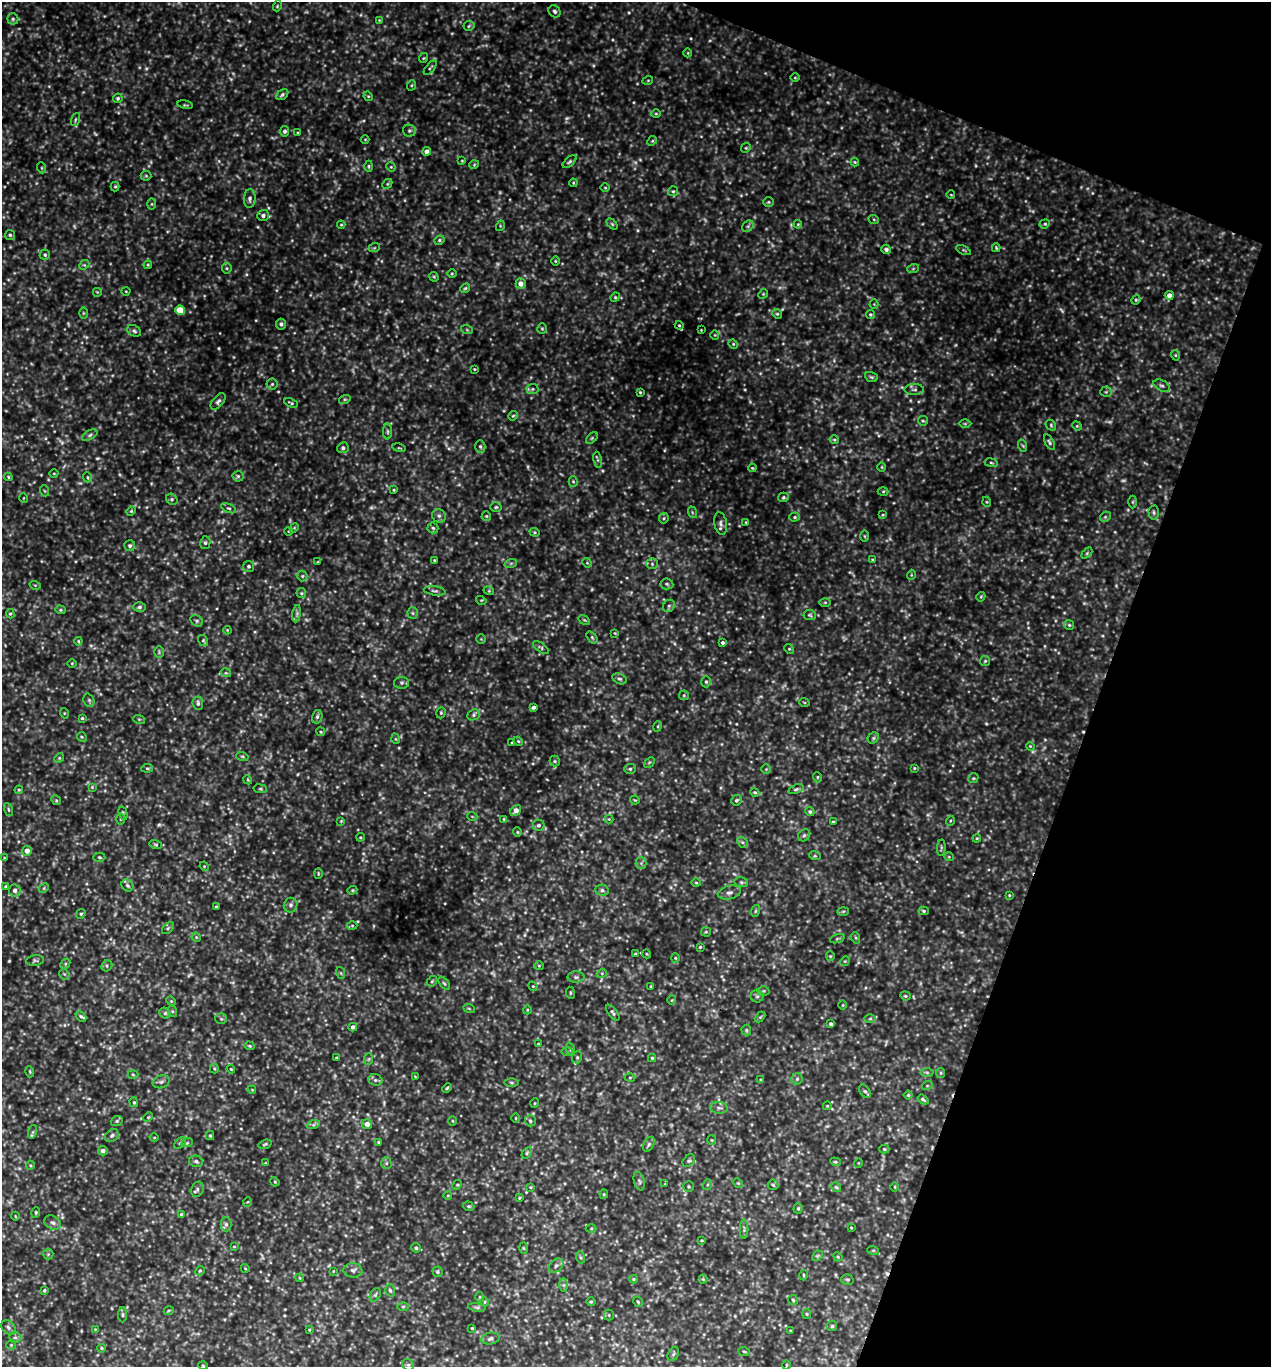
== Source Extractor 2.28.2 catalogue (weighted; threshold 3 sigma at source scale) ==
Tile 8 of 4 x 4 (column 4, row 2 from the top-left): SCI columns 4103-5371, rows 2762-4126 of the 5508 x 5497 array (HDU 1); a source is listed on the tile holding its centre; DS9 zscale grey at full resolution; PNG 1273 x 1369 px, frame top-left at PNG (2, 2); each listed source drawn as its Kron ellipse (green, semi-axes under 4 px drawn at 4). Shown black and unused: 18% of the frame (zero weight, under 3 of 5 exposures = <1% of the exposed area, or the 3 px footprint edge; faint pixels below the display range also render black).
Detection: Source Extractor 2.28.2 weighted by HDU 2 'WHT'; one run over the whole footprint, this tile lists its part. Background 0.632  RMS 0.11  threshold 0.477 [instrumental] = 3 sigma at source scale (4.5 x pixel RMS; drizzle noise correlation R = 1.50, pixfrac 1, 0.05/0.05 arcsec/px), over >= 5 px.
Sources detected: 472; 17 too faint to see at this stretch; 3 cosmic-ray / hot-pixel residue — neither listed nor drawn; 3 inside a brighter listed object's ellipse — not listed separately; the other 449 listed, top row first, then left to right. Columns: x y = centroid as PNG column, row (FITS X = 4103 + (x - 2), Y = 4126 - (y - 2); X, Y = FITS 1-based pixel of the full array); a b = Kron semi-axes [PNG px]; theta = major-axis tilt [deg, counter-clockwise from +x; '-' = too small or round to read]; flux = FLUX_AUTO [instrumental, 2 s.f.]
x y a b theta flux
277 6 5 3 - 11
555 11 6 5 - 23
13 19 5 5 - 20
379 20 3 3 - 7.8
469 26 5 5 - 16
688 53 4 3 - 8.2
423 58 5 3 - 9.9
430 68 8 3 50 14
795 78 4 3 - 8.4
648 80 5 3 - 9.6
412 85 5 3 - 11
282 95 7 4 39 22
368 96 5 4 - 11
118 98 5 4 - 18
185 105 8 3 -11 13
656 114 5 3 - 11
75 120 7 3 71 14
284 131 5 4 - 26
409 131 6 6 - 23
298 133 4 3 - 9.6
365 139 4 3 - 8
652 141 5 4 - 13
746 148 5 4 - 13
427 151 4 4 - 58
462 161 4 3 - 9.3
570 162 8 4 41 23
855 162 4 4 - 11
474 165 5 3 - 10
369 166 6 4 90 15
391 167 5 4 - 11
42 168 5 3 - 12
146 176 5 5 - 14
573 183 4 3 - 9.5
387 184 5 4 - 16
115 187 5 4 - 14
605 188 4 3 - 9.5
673 191 5 5 - 17
951 195 4 2 - 8.3
250 199 9 6 86 36
768 202 5 4 - 14
152 204 5 3 - 12
263 215 6 5 - 30
874 220 5 3 - 12
612 224 6 4 -45 15
798 224 4 3 - 9.9
1045 224 5 4 - 17
341 225 4 4 - 11
500 226 5 3 - 11
748 226 6 5 - 21
10 235 5 5 - 17
439 240 5 4 - 16
374 248 6 3 18 12
996 248 4 3 - 11
886 249 5 4 - 36
963 250 8 3 -26 16
45 255 5 5 - 18
555 261 5 3 - 9.6
84 265 5 4 - 15
148 265 4 4 - 11
227 268 5 5 - 16
913 269 6 4 19 13
452 273 5 3 - 10
434 277 5 4 - 12
521 284 5 5 - 77
465 288 5 4 - 15
126 291 4 3 - 8.9
97 292 5 5 - 12
763 294 5 4 - 13
1169 295 4 4 - 66
615 297 5 4 - 13
1136 300 5 4 - 13
874 304 4 4 - 10
180 310 5 4 - 360
83 313 6 4 90 14
777 314 5 4 - 15
870 315 4 4 - 17
281 324 5 5 - 30
679 325 4 4 - 11
542 329 5 4 - 15
467 330 6 4 -19 13
701 330 2 2 - 6.6
134 331 7 5 -30 24
715 335 5 3 - 8.3
733 344 5 4 - 13
1175 355 5 3 - 11
474 369 3 3 - 8.8
871 377 6 5 - 17
272 384 5 5 - 17
1162 386 9 5 -27 26
532 389 6 5 - 20
914 390 9 5 0 31
640 392 3 3 - 12
1106 392 5 5 - 16
345 399 6 4 17 16
218 401 10 5 50 29
291 403 7 3 -26 16
513 416 5 4 - 12
923 421 5 4 - 15
965 424 6 4 0 15
1051 425 6 4 -49 16
1077 426 5 4 - 13
387 432 8 4 -90 19
90 435 8 4 28 23
592 438 7 4 45 17
834 440 4 4 - 12
1050 442 8 4 -62 23
480 446 6 5 - 20
1023 446 6 4 -71 15
343 448 6 5 - 28
399 448 7 3 -12 11
598 460 8 4 -80 20
991 463 7 3 -9 15
882 467 5 3 - 9.9
752 468 4 3 - 9.8
54 473 4 3 - 9.1
238 476 5 5 - 19
8 477 4 3 - 11
87 477 5 3 - 11
573 481 5 4 - 13
394 490 4 3 - 9.7
45 491 5 3 - 10
883 491 5 3 - 13
783 497 5 4 - 16
23 498 5 3 - 9.3
172 499 6 5 - 21
987 502 5 3 - 11
1132 502 6 4 90 15
496 507 5 4 - 16
229 508 8 4 -25 18
131 511 5 4 - 13
692 512 6 3 -72 13
1154 512 7 5 -88 22
883 515 4 4 - 11
439 516 7 6 - 33
486 516 5 4 - 14
795 517 5 4 - 14
1105 517 6 4 45 18
664 518 5 5 - 15
746 522 4 2 - 8
721 524 11 6 -79 39
294 528 5 4 - 10
433 528 5 5 - 18
289 531 4 3 - 8.1
535 532 5 4 - 13
864 536 5 3 - 11
205 543 6 5 - 22
130 546 5 5 - 24
1087 553 6 4 46 15
872 559 4 3 - 8.2
435 560 3 3 - 13
318 562 3 3 - 8.9
511 563 6 4 19 16
587 563 5 4 - 13
652 564 5 5 - 22
249 566 5 5 - 20
911 575 5 3 - 9.4
302 576 5 5 - 18
667 584 6 5 - 19
35 585 6 3 -18 11
435 591 11 4 -8 26
489 591 5 3 - 10
301 593 5 4 - 14
981 597 5 4 - 13
481 600 5 3 - 10
825 602 6 4 0 14
669 606 6 5 - 22
139 607 6 5 - 22
60 610 5 4 - 15
413 613 5 5 - 18
10 614 5 4 - 14
297 614 9 4 81 26
810 615 6 5 - 17
584 620 6 4 -33 15
197 621 7 5 -37 20
1069 625 5 5 - 15
227 630 4 3 - 9.7
615 633 3 3 - 8.4
592 637 7 4 -54 16
481 639 4 4 - 10
203 640 6 4 -56 14
78 641 4 4 - 11
722 643 3 3 - 21
541 648 9 4 -37 21
789 649 5 4 - 13
159 652 5 5 - 17
985 661 5 5 - 16
72 663 4 3 - 9.3
226 673 5 3 - 13
619 679 8 5 -25 24
706 682 5 5 - 20
402 683 7 6 - 25
684 695 5 5 - 14
89 700 7 5 -69 21
804 702 5 3 - 9.6
198 703 7 5 -84 27
533 707 4 3 - 29
64 713 5 3 - 9.7
441 713 6 4 71 15
474 715 6 5 - 22
317 717 7 5 75 22
82 718 4 4 - 13
139 719 6 4 -18 13
658 726 5 3 - 11
321 732 4 3 - 11
82 737 5 4 - 15
873 738 6 5 - 18
396 739 5 3 - 9.6
518 741 5 4 - 12
512 743 3 2 - 8.1
1030 746 4 3 - 9.9
242 756 6 4 -18 14
59 758 5 4 - 12
555 761 5 5 - 17
649 762 6 4 44 14
147 768 6 4 6 16
914 768 4 3 - 11
630 769 6 5 - 22
766 769 5 5 - 15
817 777 5 3 - 10
973 778 5 4 - 14
248 780 4 3 - 10
92 787 4 4 - 10
260 789 7 3 -8 13
796 789 8 4 19 22
19 790 4 4 - 11
755 792 5 4 - 14
56 800 5 4 - 13
635 800 5 3 - 9.6
737 800 5 5 - 20
8 809 7 3 -71 13
516 810 6 4 49 65
810 812 5 4 - 18
123 813 7 3 -73 14
472 816 5 3 - 9.1
121 819 6 4 -89 14
504 819 4 4 - 14
609 819 4 4 - 10
341 821 4 3 - 8.4
950 821 5 3 - 10
833 822 3 3 - 13
538 825 6 6 - 25
517 832 4 4 - 13
804 835 7 5 42 23
360 837 4 4 - 11
977 838 4 3 - 9.2
742 842 6 4 -43 19
156 845 6 4 -17 15
941 848 8 3 86 14
27 851 5 5 - 75
815 856 6 3 -18 13
99 857 6 4 -2 15
949 857 5 3 - 9.2
4 858 4 2 - 8.4
641 863 5 5 - 23
204 866 5 4 - 11
318 874 5 3 - 9.9
741 882 7 5 -12 19
696 883 5 3 - 11
127 885 6 5 - 28
6 886 4 3 - 11
44 888 5 4 - 14
15 890 6 6 - 51
352 890 5 4 - 13
602 890 7 5 -12 26
729 893 12 6 14 45
1009 895 4 4 - 10
291 905 7 6 - 31
216 907 3 3 - 10
755 911 6 4 71 15
843 911 6 4 2 12
924 911 5 4 - 16
81 914 5 4 - 16
352 926 5 3 - 13
168 928 7 4 45 19
706 932 5 4 - 13
196 937 5 4 - 13
856 938 6 4 -71 14
837 939 7 3 19 14
700 947 3 3 - 11
635 954 3 3 - 10
647 954 4 3 - 9
830 956 4 4 - 11
675 958 4 4 - 11
35 961 9 5 8 22
845 961 5 4 - 12
65 964 6 4 48 16
107 966 6 5 - 19
539 966 5 4 - 12
341 973 6 4 -71 13
602 973 5 3 - 9.6
64 974 6 4 -44 16
576 977 8 6 0 28
432 981 6 4 43 16
444 983 7 4 -53 16
533 986 5 4 - 13
651 987 3 2 - 13
764 991 6 5 - 16
570 993 6 3 -83 12
757 996 6 6 - 25
905 996 5 4 - 14
672 1000 5 3 - 8.8
171 1001 5 4 - 12
843 1005 5 3 - 9.1
469 1008 6 3 -20 13
527 1010 4 3 - 9.6
172 1011 6 4 -72 13
165 1013 6 5 - 18
613 1013 9 4 -53 23
81 1016 6 4 -44 20
760 1017 6 4 44 13
870 1018 6 4 2 17
221 1019 6 5 - 18
831 1024 4 3 - 29
353 1027 4 4 - 37
746 1030 5 5 - 15
538 1044 3 2 - 6.9
249 1046 5 4 - 13
570 1049 7 4 -72 20
567 1052 6 4 1 16
577 1057 6 5 - 17
336 1058 3 3 - 9.7
652 1058 4 4 - 14
369 1059 6 4 88 14
214 1069 5 4 - 13
231 1069 4 3 - 11
30 1072 5 3 - 11
927 1073 6 4 -1 17
941 1073 5 4 - 14
133 1074 5 3 - 11
415 1076 4 2 - 8.2
630 1078 5 3 - 11
797 1079 5 5 - 21
375 1080 7 5 -20 23
760 1080 4 3 - 10
161 1082 9 6 20 30
512 1082 7 3 -1 15
927 1086 5 3 - 12
447 1088 5 3 - 13
252 1090 4 3 - 8.2
865 1091 7 5 -52 24
908 1095 4 4 - 15
923 1100 6 3 -37 17
134 1102 5 4 - 14
535 1103 5 3 - 9.1
827 1106 4 3 - 9.6
719 1108 9 6 -7 30
148 1117 5 4 - 12
516 1118 4 3 - 8.3
117 1121 6 4 22 16
452 1121 4 3 - 9.6
530 1121 5 5 - 20
367 1124 5 5 - 64
313 1125 7 4 18 21
33 1132 7 3 75 13
112 1135 7 5 41 27
210 1135 5 4 - 13
154 1137 4 3 - 8.9
712 1140 5 4 - 12
378 1142 4 3 - 11
180 1143 7 4 45 18
187 1143 6 3 18 13
265 1144 7 4 15 15
649 1144 8 5 61 24
884 1149 5 4 - 14
103 1151 5 4 - 37
527 1153 6 4 60 17
196 1161 7 5 -14 30
689 1161 7 5 47 22
835 1162 5 4 - 13
265 1163 4 3 - 8.2
386 1163 6 5 - 18
858 1163 5 3 - 8
30 1165 4 4 - 12
639 1181 9 5 -75 27
275 1182 5 3 - 11
738 1183 5 4 - 12
665 1184 3 3 - 8.7
457 1185 5 4 - 12
707 1185 5 3 - 14
773 1185 5 5 - 18
530 1187 4 3 - 10
689 1187 5 5 - 15
836 1187 5 4 - 17
895 1187 5 3 - 9.3
197 1189 8 6 69 31
604 1194 4 4 - 12
448 1196 4 3 - 9.4
519 1198 4 3 - 11
247 1202 5 3 - 8.9
469 1206 6 4 -18 15
798 1208 5 4 - 14
36 1213 5 3 - 13
181 1214 4 4 - 13
15 1216 4 3 - 8.1
53 1223 9 6 -31 35
226 1224 7 5 -89 28
851 1228 3 2 - 8.3
591 1229 5 3 - 12
744 1229 10 4 90 20
702 1240 4 3 - 11
234 1247 4 2 - 7.8
416 1248 5 4 - 23
523 1248 6 4 -88 12
873 1250 6 4 -18 13
48 1254 5 5 - 19
817 1256 6 4 44 15
580 1257 6 4 -71 16
838 1257 5 4 - 11
556 1266 8 6 43 32
245 1268 4 3 - 9
353 1270 9 7 -8 45
200 1271 5 4 - 13
333 1271 4 3 - 8.8
437 1272 5 5 - 19
804 1275 5 3 - 10
300 1278 4 3 - 9
633 1279 4 4 - 12
703 1279 4 4 - 13
847 1280 6 5 - 18
564 1285 7 4 -89 22
44 1290 4 3 - 15
390 1290 6 4 -72 20
375 1295 7 4 60 22
480 1297 5 3 - 12
793 1300 5 5 - 15
485 1302 5 3 - 9.7
591 1302 4 4 - 12
638 1302 5 4 - 16
403 1306 6 4 1 17
477 1307 9 4 -8 22
169 1311 5 3 - 13
807 1314 5 4 - 13
122 1315 7 3 90 17
609 1315 5 5 - 15
832 1326 5 5 - 15
8 1328 8 6 -46 31
472 1328 3 3 - 11
95 1329 4 3 - 8.1
309 1330 3 3 - 10
790 1330 3 2 - 7.5
15 1337 6 5 - 22
491 1338 9 6 11 31
11 1345 5 4 - 13
102 1348 4 4 - 12
744 1351 6 3 -20 14
673 1354 8 5 61 21
203 1365 5 3 - 8.9
408 1365 6 5 - 20
786 1365 4 3 - 8.3
Unlisted compact peaks at least as high as the median listed source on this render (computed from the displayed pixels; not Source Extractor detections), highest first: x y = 219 348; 567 118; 98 458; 159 825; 357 921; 854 796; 986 724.